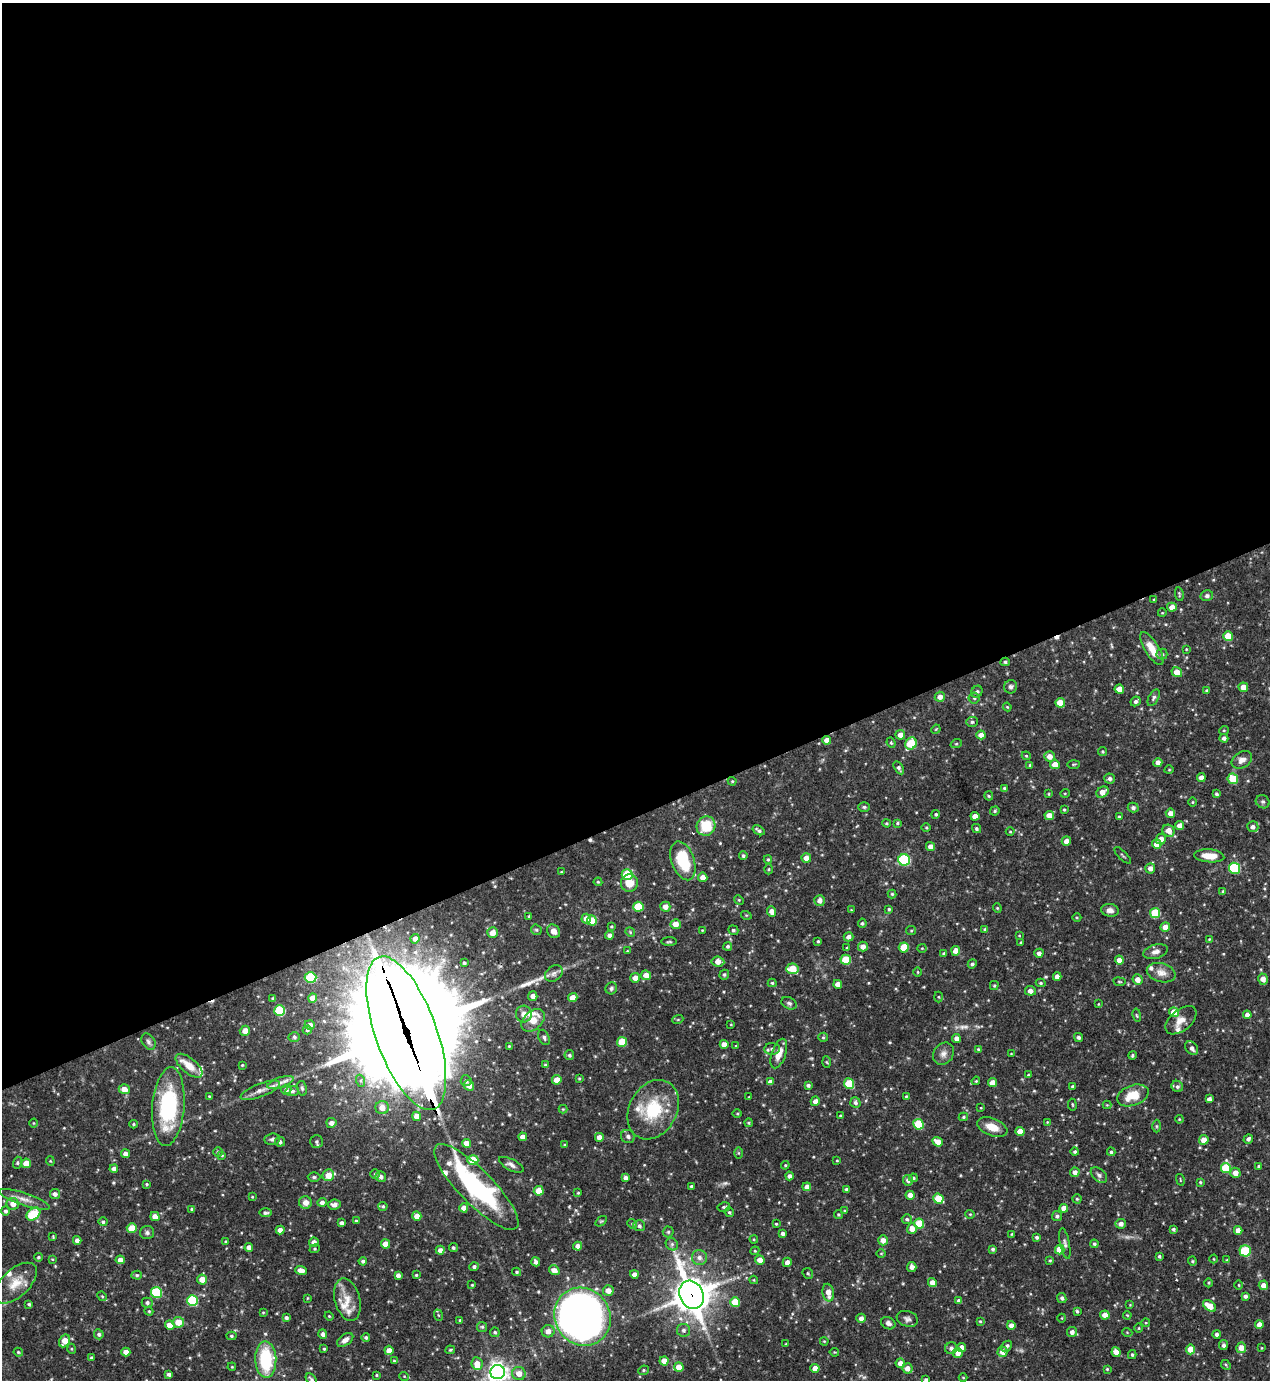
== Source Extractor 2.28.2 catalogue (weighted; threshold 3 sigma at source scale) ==
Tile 2 of 4 x 4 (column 2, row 1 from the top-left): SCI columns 1418-2685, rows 4136-5513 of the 5498 x 5513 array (HDU 1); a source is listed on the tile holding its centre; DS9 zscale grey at full resolution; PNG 1272 x 1382 px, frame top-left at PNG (2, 3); each listed source drawn as its Kron ellipse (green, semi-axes under 4 px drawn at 4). Shown black and unused: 59% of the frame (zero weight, under 3 of 4 exposures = <1% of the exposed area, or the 3 px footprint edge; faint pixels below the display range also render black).
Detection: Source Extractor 2.28.2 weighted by HDU 2 'WHT'; one run over the whole footprint, this tile lists its part. Background 0.0691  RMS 0.0035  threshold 0.0159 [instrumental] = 3 sigma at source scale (4.5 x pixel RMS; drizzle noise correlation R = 1.50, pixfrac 1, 0.05/0.05 arcsec/px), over >= 5 px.
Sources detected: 508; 4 too faint to see at this stretch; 2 inside a brighter object's white glare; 3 cosmic-ray / hot-pixel residue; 1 long thin detection or spike segment (spike, bleed or trail) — neither listed nor drawn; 13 inside a brighter listed object's ellipse — not listed separately; the other 485 listed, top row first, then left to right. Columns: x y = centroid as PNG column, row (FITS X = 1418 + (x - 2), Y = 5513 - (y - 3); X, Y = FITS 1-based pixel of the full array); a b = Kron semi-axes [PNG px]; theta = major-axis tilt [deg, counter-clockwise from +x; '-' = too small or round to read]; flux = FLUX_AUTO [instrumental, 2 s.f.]
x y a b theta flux
1179 594 7 3 -79 0.44
1207 596 6 5 - 0.92
1154 600 3 3 - 0.35
1172 607 5 4 - 2.4
1162 613 4 3 - 0.27
1228 636 5 5 - 6.3
1152 649 19 7 -58 4.8
1186 649 3 3 - 0.28
1162 654 5 5 - 0.73
1005 662 4 4 - 0.56
1177 672 5 5 - 3.5
1011 687 7 6 - 0.98
1243 687 5 4 - 2.9
1119 689 5 4 - 4
1207 691 4 4 - 0.54
977 692 6 5 - 0.73
940 697 5 5 - 2.2
974 698 5 5 - 0.68
1154 698 9 5 62 0.85
1136 701 5 4 - 0.97
1060 703 5 4 - 5.4
1007 707 4 3 - 0.35
972 722 6 5 - 0.72
936 729 5 3 - 0.3
1224 730 5 3 - 0.33
900 735 5 5 - 2.4
981 735 4 4 - 2.1
1224 738 4 4 - 1.1
827 740 4 4 - 2.5
891 743 5 4 - 0.49
911 744 6 5 - 13
956 744 6 3 19 0.4
1103 752 4 4 - 0.42
1026 756 4 4 - 0.37
1049 756 5 5 - 2.7
1242 760 11 7 31 2.3
1158 762 4 4 - 2.2
1055 764 5 5 - 3.4
1074 764 6 3 1 0.41
1030 765 3 3 - 0.4
899 768 7 4 -59 0.88
1169 770 4 3 - 0.29
1201 777 4 4 - 2.2
1110 779 5 5 - 1.1
1233 779 5 5 - 11
732 781 4 4 - 0.37
1004 788 4 4 - 0.47
1102 792 6 5 - 3.1
1065 793 5 3 - 0.3
1049 794 4 2 - 0.29
1216 794 4 4 - 0.67
989 796 4 4 - 0.44
1193 802 4 3 - 0.33
1263 802 7 6 - 0.83
864 807 6 5 - 0.58
1133 808 5 5 - 1.1
1064 810 3 3 - 0.38
995 811 5 4 - 0.53
1170 813 5 4 - 2.5
936 814 4 4 - 0.56
1049 815 5 4 - 2.9
975 816 4 4 - 2.7
1119 817 4 3 - 0.43
887 823 4 3 - 0.45
897 823 3 3 - 0.38
1180 825 4 4 - 2.2
706 826 10 9 - 10
926 827 5 3 - 0.35
1253 827 5 5 - 1.3
976 829 5 4 - 0.63
759 830 6 3 -32 0.81
1168 831 6 5 - 3.3
1010 832 4 3 - 0.31
1161 839 5 5 - 2.4
1066 841 4 4 - 2.4
1157 844 5 4 - 4.1
930 846 5 4 - 1.9
1123 855 11 2 -45 0.46
743 856 4 4 - 0.68
1209 856 15 6 -5 4.8
806 858 5 4 - 2.6
768 860 4 3 - 0.48
904 860 6 6 - 34
683 861 20 11 -70 18
1150 868 5 5 - 1.8
1234 868 6 5 - 26
769 869 5 3 - 0.41
561 872 4 3 - 0.28
627 875 5 5 - 15
703 877 4 4 - 2.5
598 882 4 4 - 0.43
629 883 8 8 - 5
1223 891 4 3 - 0.37
892 894 4 4 - 0.46
739 900 5 4 - 0.38
819 901 5 5 - 1.8
638 907 5 5 - 12
665 907 5 5 - 2.6
997 908 4 4 - 0.38
889 909 4 4 - 0.48
851 910 3 3 - 0.27
1110 910 9 6 -9 1.7
772 912 5 4 - 2.5
1155 913 5 5 - 14
746 915 5 3 - 0.34
529 916 4 3 - 0.4
1077 917 4 3 - 0.35
586 919 5 4 - 2.7
592 920 5 5 - 7.7
862 923 5 4 - 0.64
676 924 5 5 - 3.1
611 927 4 3 - 0.38
1165 927 5 4 - 3
985 929 4 4 - 0.73
536 930 6 5 - 0.47
702 930 3 2 - 0.25
733 930 5 4 - 0.72
554 931 7 6 - 2
911 931 5 4 - 0.46
630 932 5 4 - 0.4
492 933 5 5 - 3.1
609 935 4 4 - 1.5
1019 935 4 2 - 0.24
848 937 5 4 - 1.8
415 939 5 4 - 2
1209 939 4 3 - 0.28
818 941 3 3 - 0.4
669 942 8 3 1 0.49
1021 942 3 3 - 0.35
728 946 4 4 - 0.61
863 947 5 5 - 2.2
904 947 5 5 - 8
847 948 3 3 - 0.41
922 948 4 4 - 0.33
627 951 3 3 - 0.24
956 951 5 4 - 3.2
1156 952 12 7 15 1.8
944 953 4 4 - 0.48
1039 953 4 4 - 1.5
846 960 5 5 - 10
1119 960 4 4 - 2.2
718 961 6 5 - 3
464 963 3 3 - 0.54
972 964 4 4 - 0.74
792 969 6 5 - 8.2
918 972 4 3 - 0.31
554 973 10 7 39 1.4
1161 973 15 9 -16 2.9
646 975 5 5 - 3.4
724 975 5 4 - 0.65
1057 976 4 4 - 1.9
310 977 6 5 - 21
635 978 5 4 - 3
1263 979 5 4 - 2.7
1138 980 5 5 - 2.7
1119 982 6 3 -9 0.36
772 983 4 4 - 0.45
1041 983 5 4 - 0.53
838 984 4 4 - 2.7
994 986 4 3 - 0.46
611 988 6 5 - 0.82
1030 991 5 5 - 1.9
533 996 5 4 - 1.8
938 997 5 3 - 0.38
313 998 4 4 - 3.9
573 998 5 4 - 3
273 999 4 3 - 0.42
789 1003 8 5 -27 0.85
1098 1004 4 2 - 0.23
280 1011 5 5 - 19
1174 1012 5 4 - 5.4
524 1014 8 8 - 2.2
1137 1015 6 3 -80 0.42
1247 1015 4 4 - 1.8
678 1019 5 3 - 0.38
533 1020 13 9 43 4.8
1181 1020 18 10 39 3.4
310 1025 5 5 - 1.6
731 1025 4 2 - 0.26
307 1030 4 4 - 0.65
245 1031 5 5 - 2.8
406 1033 81 30 -70 14000
294 1037 6 5 - 0.59
544 1037 8 5 -64 0.93
823 1037 5 4 - 0.49
1078 1037 5 4 - 0.9
956 1038 4 4 - 1.5
148 1042 9 6 -58 1.1
622 1042 5 5 - 9.9
724 1044 4 4 - 2.7
509 1046 4 3 - 0.37
736 1046 4 3 - 0.31
1192 1048 7 5 -52 1.7
772 1049 8 5 -2 1.3
978 1049 4 3 - 0.37
779 1054 15 7 71 4
943 1054 12 9 54 2.2
1011 1054 4 2 - 0.23
569 1055 5 5 - 0.77
1132 1055 4 4 - 0.57
827 1062 5 3 - 0.37
242 1065 3 3 - 0.35
545 1065 4 4 - 0.42
189 1066 16 7 -40 4.7
1028 1075 4 3 - 0.36
579 1078 3 3 - 0.37
557 1080 5 4 - 3.6
361 1081 6 4 -72 0.65
466 1081 5 5 - 0.82
976 1081 4 3 - 0.35
280 1082 14 5 18 2
770 1082 4 4 - 1.9
849 1083 5 5 - 11
993 1083 4 4 - 3.5
469 1085 5 5 - 2.7
808 1085 4 3 - 0.81
1072 1086 4 3 - 0.57
1177 1086 6 5 - 0.92
302 1088 7 5 -79 0.68
124 1089 5 5 - 3.5
260 1090 21 6 21 2.7
286 1090 5 5 - 1.1
292 1091 7 5 9 0.9
1133 1095 16 10 19 7.7
209 1096 3 2 - 0.28
906 1096 4 3 - 0.37
749 1097 3 2 - 0.32
1209 1099 4 4 - 1.5
815 1101 5 4 - 1.8
855 1103 5 5 - 0.94
1072 1105 6 3 -81 0.34
1107 1105 4 4 - 0.34
168 1107 39 16 85 34
382 1108 6 6 - 3.5
981 1108 3 2 - 0.25
563 1109 4 4 - 0.33
653 1110 31 24 61 18
737 1114 4 3 - 0.33
417 1116 4 4 - 3.3
840 1116 4 3 - 0.43
963 1117 4 4 - 0.57
1179 1119 4 3 - 0.29
1047 1122 3 3 - 0.27
33 1123 4 3 - 0.27
331 1123 5 5 - 1.7
748 1123 4 3 - 0.41
133 1124 4 4 - 0.42
919 1124 5 5 - 16
1156 1126 6 4 -90 0.51
992 1127 16 8 -21 4.8
1020 1131 4 4 - 3.8
628 1136 7 6 - 0.9
523 1137 4 4 - 2.5
599 1137 4 4 - 2.4
272 1139 7 6 - 0.91
1248 1139 5 4 - 1
1204 1140 5 4 - 3.4
317 1141 6 6 - 0.72
280 1142 5 5 - 0.83
938 1142 5 4 - 3.6
466 1143 4 4 - 3.2
565 1145 4 3 - 0.42
218 1152 5 5 - 0.56
1075 1152 4 4 - 0.59
1111 1152 4 3 - 0.62
738 1153 5 4 - 0.36
125 1154 4 4 - 1.6
222 1155 4 4 - 0.33
473 1160 5 5 - 7.8
50 1161 4 4 - 0.37
837 1161 3 2 - 0.28
17 1163 6 4 73 0.52
26 1163 5 4 - 4.9
511 1165 13 5 -27 1.5
785 1165 4 4 - 0.4
1259 1166 4 3 - 0.67
1226 1168 5 5 - 13
114 1169 4 4 - 1.6
1075 1172 5 4 - 1.7
1235 1173 5 5 - 2.7
375 1174 5 5 - 0.51
328 1175 6 5 - 4.3
1099 1175 9 6 -41 1.1
789 1176 4 4 - 1.1
314 1177 6 4 0 0.6
381 1177 5 5 - 1.3
625 1178 4 4 - 1.1
913 1178 4 4 - 0.56
908 1180 5 5 - 1.5
1180 1180 6 2 -78 0.29
1200 1182 4 4 - 0.41
147 1184 4 3 - 0.43
691 1186 3 3 - 0.65
476 1187 57 17 -46 49
807 1187 4 4 - 2.2
846 1189 4 4 - 0.55
539 1191 5 4 - 6.3
578 1193 4 4 - 0.34
55 1194 5 5 - 1.3
910 1195 4 4 - 3.1
252 1197 3 3 - 0.31
24 1199 27 6 -19 3.2
938 1199 5 5 - 9.5
1077 1199 4 4 - 0.48
305 1202 6 6 - 2.3
322 1202 5 4 - 1.2
13 1204 6 6 - 2.8
334 1205 6 5 - 1.5
383 1206 4 4 - 0.53
724 1207 6 4 13 0.63
464 1208 4 4 - 3
1064 1208 4 4 - 2.9
192 1209 3 3 - 0.63
5 1211 4 4 - 0.88
845 1211 4 3 - 0.39
729 1212 5 4 - 0.54
265 1213 6 4 0 0.86
33 1214 7 5 39 17
838 1214 4 4 - 0.47
970 1214 5 4 - 0.41
417 1216 5 4 - 3.2
1057 1216 5 5 - 0.75
155 1217 5 4 - 2.6
907 1219 5 5 - 0.69
356 1221 3 3 - 0.35
601 1221 6 3 35 0.42
103 1222 5 4 - 0.61
341 1223 4 4 - 1
632 1224 5 4 - 0.45
776 1224 3 3 - 0.38
919 1224 5 5 - 9.7
1121 1224 5 5 - 2
639 1226 6 5 - 0.96
132 1228 5 4 - 7.1
912 1229 5 5 - 2.6
1173 1229 3 3 - 0.68
280 1230 4 4 - 2.4
1238 1230 4 4 - 2.9
668 1232 5 5 - 0.61
147 1233 7 6 - 0.9
783 1233 4 3 - 1.1
1012 1234 4 3 - 0.34
53 1237 4 3 - 0.38
1037 1237 4 3 - 0.74
754 1239 4 3 - 0.37
77 1240 4 4 - 1.8
883 1240 5 5 - 2.2
225 1241 3 2 - 0.29
314 1242 5 4 - 1.8
1065 1243 15 5 -79 1.2
385 1244 4 4 - 3.6
672 1244 7 5 -46 0.83
1094 1244 4 4 - 0.56
578 1246 4 4 - 2.2
249 1247 4 4 - 2.3
453 1248 4 4 - 0.53
315 1249 5 4 - 0.45
993 1249 4 3 - 0.64
440 1250 4 4 - 1.7
1060 1250 5 4 - 7.3
755 1251 4 4 - 0.38
1245 1251 5 5 - 16
881 1253 5 3 - 0.3
1159 1256 3 3 - 0.57
38 1257 4 3 - 0.46
699 1257 7 7 - 1.6
52 1259 4 3 - 0.28
1214 1259 4 3 - 0.28
120 1260 4 4 - 2.3
760 1260 5 4 - 2.8
1050 1260 4 4 - 0.42
1227 1260 4 3 - 0.3
363 1261 4 4 - 0.87
1192 1261 4 4 - 0.39
536 1262 4 3 - 1.1
787 1262 5 4 - 2.2
474 1267 5 4 - 0.82
912 1267 5 5 - 1.7
301 1270 6 4 -20 2.5
554 1270 5 4 - 2.7
517 1272 4 3 - 0.49
808 1273 6 5 - 0.55
634 1274 4 4 - 2.3
137 1275 5 4 - 0.58
398 1275 4 4 - 1.4
416 1275 3 3 - 0.4
202 1280 5 5 - 3.8
754 1280 4 4 - 0.32
932 1282 4 4 - 2.6
15 1283 26 14 42 6.8
1209 1283 4 3 - 0.36
472 1285 3 3 - 0.33
1239 1285 4 3 - 0.3
1263 1285 5 4 - 2.5
608 1291 5 5 - 3
156 1292 5 5 - 24
828 1293 9 5 -79 3.4
691 1295 14 11 -65 750
102 1296 5 4 - 0.44
1245 1296 4 4 - 0.95
307 1298 4 2 - 0.25
1062 1298 5 4 - 0.86
347 1300 21 12 -75 5.1
192 1301 5 5 - 26
959 1301 4 3 - 1
735 1302 5 5 - 7.8
147 1303 5 5 - 0.93
29 1304 4 3 - 0.49
1130 1305 4 4 - 0.29
1209 1306 7 4 -37 4.7
149 1311 4 4 - 0.39
1077 1311 4 3 - 0.5
263 1312 4 3 - 0.3
438 1315 6 3 -71 0.39
1105 1315 4 4 - 3.2
1127 1315 4 3 - 0.3
329 1316 4 3 - 0.32
582 1317 30 27 -54 280
286 1318 4 3 - 0.84
861 1318 4 4 - 1.6
1062 1318 4 3 - 0.27
907 1319 11 7 -17 1.3
460 1320 4 3 - 0.36
980 1321 4 3 - 0.38
178 1322 5 5 - 5.3
888 1323 7 5 -27 1.1
1146 1323 4 3 - 0.27
170 1325 5 4 - 3.4
1011 1325 4 4 - 1.8
1259 1325 4 4 - 2.9
482 1327 5 5 - 0.56
1139 1328 4 3 - 0.31
683 1330 6 6 - 1.1
548 1331 6 6 - 2.7
495 1332 5 4 - 0.54
1072 1332 5 5 - 1.5
1127 1332 5 3 - 0.31
99 1334 5 5 - 0.82
323 1334 5 4 - 0.94
1216 1334 4 4 - 0.96
231 1336 5 4 - 0.6
366 1337 4 4 - 0.7
345 1340 9 5 34 2.1
65 1341 7 5 62 4.7
824 1341 4 3 - 0.31
786 1344 4 3 - 0.25
1223 1345 5 4 - 1
1006 1346 6 4 40 0.85
951 1348 6 6 - 1.2
962 1348 4 4 - 2.6
1241 1348 5 5 - 3
1262 1348 3 2 - 0.26
72 1349 5 3 - 0.33
324 1349 3 3 - 0.43
1191 1349 5 4 - 5.5
389 1350 4 4 - 2.7
450 1350 5 3 - 0.46
18 1352 4 4 - 0.45
126 1352 4 4 - 2.9
834 1352 5 3 - 0.32
1002 1352 5 5 - 2.8
1116 1352 5 4 - 2.2
958 1353 5 5 - 2.7
1132 1355 4 3 - 0.56
92 1358 4 3 - 0.7
266 1359 18 10 -88 22
394 1361 4 3 - 0.32
664 1361 4 4 - 4.1
477 1363 6 5 - 3.4
900 1363 5 4 - 2.5
1226 1365 5 4 - 0.46
232 1367 4 3 - 0.32
679 1367 5 4 - 4.4
815 1368 4 4 - 2.9
907 1368 5 5 - 2.6
1107 1369 3 3 - 0.35
643 1370 5 4 - 0.53
498 1372 7 7 - 230
519 1373 7 6 - 3.1
169 1374 4 3 - 0.93
376 1375 3 3 - 0.34
404 1376 5 3 - 0.29
963 1378 4 3 - 0.3
311 1379 7 4 -52 0.81
926 1380 3 3 - 0.76
Overlapping masked pixels (flux is a lower limit): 3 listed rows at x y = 406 1033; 476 1187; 691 1295
Isophote crosses this tile's border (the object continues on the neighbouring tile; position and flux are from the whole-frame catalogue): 4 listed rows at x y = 498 1372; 519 1373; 311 1379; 926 1380